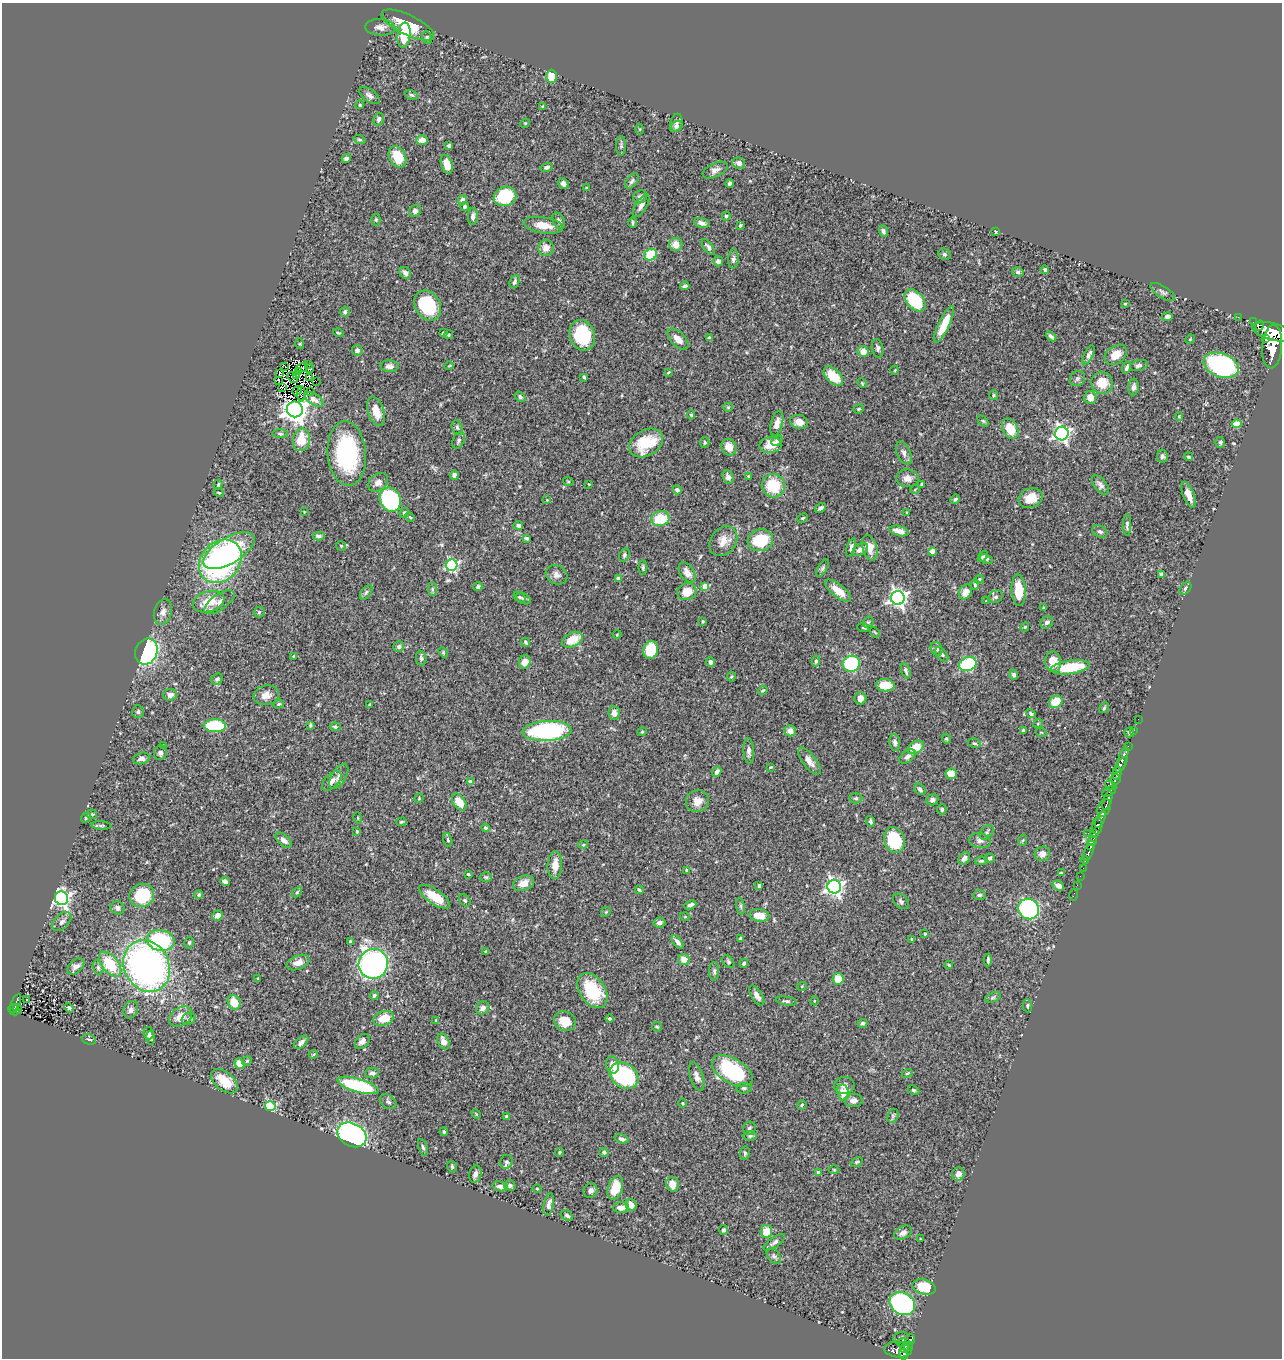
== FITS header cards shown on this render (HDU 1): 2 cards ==
NAXIS1  =                 1280
NAXIS2  =                 1356

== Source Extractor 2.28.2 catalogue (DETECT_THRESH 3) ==
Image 1280 x 1356 px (HDU 1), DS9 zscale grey, 1 PNG px = 1 image px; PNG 1284 x 1360 px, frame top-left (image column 1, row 1356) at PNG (2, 3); each listed source drawn as its Kron ellipse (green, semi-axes under 4 px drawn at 4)
Background 0.462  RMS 0.023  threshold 0.0687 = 3 sigma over >= 5 px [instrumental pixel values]
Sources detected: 478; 5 with non-positive FLUX_AUTO (blend fragments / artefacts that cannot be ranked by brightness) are neither listed nor drawn; the other 473 listed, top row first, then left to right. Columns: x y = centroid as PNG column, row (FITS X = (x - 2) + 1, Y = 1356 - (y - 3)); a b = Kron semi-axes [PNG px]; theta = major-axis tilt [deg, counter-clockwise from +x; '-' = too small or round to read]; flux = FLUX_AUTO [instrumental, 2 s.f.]
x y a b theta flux
408 25 29 10 -26 48
380 27 15 8 -3 8.9
404 35 12 6 82 43
427 38 7 4 -66 2.5
551 76 6 5 - 29
411 95 7 4 -26 2.5
370 96 12 6 -37 6.1
360 105 4 3 - 1.8
543 106 3 2 - 1
379 119 6 5 - 6.2
525 123 5 4 - 1.7
676 123 9 6 76 6.1
676 126 7 5 35 3.7
640 129 5 3 - 1.5
359 140 6 4 -15 2.4
422 140 6 5 - 12
449 146 4 3 - 2.8
621 146 10 5 -90 3.1
397 157 11 8 -63 36
346 158 4 3 - 4.9
739 163 6 5 - 6.9
447 165 9 5 -71 20
547 167 6 4 18 3.3
715 170 13 7 24 7.2
632 181 9 5 52 3.7
730 183 4 3 - 4.5
563 184 6 5 - 5.6
586 188 4 3 - 1.6
505 196 11 9 19 84
640 197 7 6 - 4.7
462 200 5 4 - 7.4
641 206 13 5 58 7.1
465 207 4 4 - 2.8
415 211 6 5 - 6.1
473 216 9 5 89 5.7
726 216 4 4 - 2.5
376 220 6 4 89 2.2
559 221 9 5 -66 5.4
633 223 5 3 - 2.3
702 223 8 4 -17 7.1
543 225 20 8 -8 25
740 225 4 3 - 2
883 231 6 4 -67 3.4
996 232 3 2 - 1.4
676 244 7 6 - 15
708 247 9 4 -54 4.2
546 248 8 7 - 12
944 254 6 5 - 2.8
651 255 6 5 - 46
733 259 9 5 88 5.1
718 261 5 5 - 8.1
1045 270 4 3 - 2.3
1018 272 6 4 -16 2.7
405 273 6 5 - 6.7
515 282 7 4 66 3.6
685 286 4 3 - 4
1163 292 14 6 -33 4.5
915 300 13 8 -47 84
1125 304 3 2 - 1.3
428 305 16 12 -59 110
345 312 5 4 - 2.8
1167 317 5 4 - 4.8
1238 317 2 2 - 5.1
1253 322 2 2 - 7.4
944 324 20 5 64 33
1259 326 5 3 - 240
1273 332 20 8 -14 3100
338 333 5 2 - 1.7
443 333 4 4 - 1.7
449 335 4 4 - 1.9
582 335 16 12 -69 110
1051 336 6 3 -41 3.8
709 338 4 4 - 2.1
678 339 13 7 -45 12
1190 339 5 4 - 2.1
1265 339 4 3 - 170
300 344 5 3 - 1.3
1272 347 21 10 85 3900
878 348 9 5 -80 4.3
357 350 5 5 - 4.7
863 352 5 5 - 13
1089 355 10 4 64 4.9
1116 355 12 8 38 18
308 364 3 2 - 2.7
1139 365 9 5 18 4.3
1221 365 18 12 -21 260
285 366 3 2 - 1.3
389 366 9 6 -3 7.9
449 366 5 3 - 1.2
302 367 6 2 19 1.3
1127 368 6 3 71 3.6
310 369 4 2 - 3.3
895 370 4 3 - 1.2
298 372 3 2 - 0.57
668 372 4 2 - 1.3
280 373 3 2 - 1.8
296 375 3 2 - 0.38
833 376 12 7 -43 35
309 377 4 2 - 1.6
584 377 3 3 - 1.8
292 378 6 2 -56 0.058
1077 379 8 7 - 4.2
279 380 2 2 - 1.8
316 381 2 2 - 0.8
862 383 5 4 - 1.5
1102 383 11 10 - 26
1134 387 8 5 86 5.4
282 388 3 2 - 0.84
297 391 5 3 - 1
311 392 3 2 - 4.8
301 394 8 2 -89 2.5
994 395 5 4 - 1.9
520 397 6 4 -39 3.1
1090 397 6 6 - 14
314 399 11 5 -31 7.8
728 407 5 4 - 1.9
295 409 8 8 - 1600
859 409 5 4 - 1.8
376 411 15 7 -71 21
691 415 4 4 - 2.1
1179 417 4 4 - 1.7
983 421 6 4 -44 1.9
799 422 9 7 -15 12
777 423 12 6 76 13
1236 424 5 4 - 35
457 427 7 5 -71 2.9
1010 429 10 7 -62 32
1062 433 7 6 - 500
280 434 7 4 -5 3
301 440 11 8 79 37
459 440 9 5 67 3.7
777 441 6 4 37 5
705 442 5 5 - 2.2
1220 442 5 5 - 2.8
646 443 18 13 31 57
770 445 11 8 8 20
729 447 8 7 - 17
347 453 32 19 -85 160
904 453 12 7 -66 6.5
1162 456 6 5 - 4.2
1189 457 4 3 - 2.5
454 475 4 4 - 4.7
749 476 4 3 - 2
728 477 7 5 -68 5.7
907 478 11 9 -4 11
568 481 5 3 - 1.6
378 482 11 8 40 8.6
588 484 3 2 - 0.91
922 484 3 3 - 1.7
218 485 5 3 - 1.9
1100 485 11 6 -52 5.9
773 486 12 11 - 53
915 489 5 3 - 1.3
677 490 5 4 - 4.7
219 493 5 3 - 1.4
1189 495 13 5 -68 15
1031 498 12 9 20 20
955 499 5 4 - 2.5
390 500 12 10 -63 160
547 500 4 4 - 1.1
821 508 6 3 35 3.5
304 512 3 3 - 1.1
404 512 5 3 - 2.2
907 512 3 3 - 1.2
410 517 5 4 - 1.8
803 518 6 3 26 1.8
660 519 9 7 14 42
518 525 5 4 - 4.3
1127 525 10 4 -90 3.7
899 531 10 5 -15 12
1100 532 8 6 -24 4.7
319 536 6 3 -1 3.5
527 538 4 3 - 2.4
760 540 13 10 17 65
723 541 16 12 51 18
341 546 5 4 - 1.8
851 547 10 4 71 3.9
870 548 13 7 -74 14
860 549 8 5 34 7.8
229 551 29 13 30 96
932 551 4 4 - 17
624 555 7 5 64 3
983 556 6 4 50 2.1
986 559 7 4 -21 3.1
220 561 24 19 47 390
452 565 6 5 - 240
643 568 7 4 90 2.6
822 568 10 4 61 3.1
687 572 11 7 -56 15
1161 574 4 3 - 2.7
556 575 11 9 -29 7.5
618 578 4 4 - 5.8
979 579 5 4 - 2.1
975 585 5 4 - 3.1
478 587 4 4 - 4.2
705 587 4 4 - 22
1185 588 7 5 52 2.8
432 589 7 4 -90 2.9
1019 590 16 7 -86 35
838 591 15 6 -39 20
366 592 8 4 52 3.2
687 592 10 8 18 26
965 592 8 6 56 14
519 597 6 4 -36 2.6
996 597 7 6 - 4.3
523 598 8 5 -27 3.5
898 598 7 7 - 640
986 601 3 3 - 1.1
209 602 16 10 17 32
219 602 17 8 35 11
1044 608 3 3 - 2.1
163 612 13 8 73 8.7
259 612 5 5 - 2.7
703 621 3 3 - 1.4
868 622 6 5 - 2.2
1047 622 7 5 38 6.1
1025 627 4 4 - 1.8
863 628 6 3 -7 1.7
875 632 6 2 -45 1.2
617 635 4 3 - 1.2
573 640 11 7 26 32
526 642 5 3 - 2.4
399 647 5 5 - 4.8
937 649 7 5 -61 3.7
651 650 9 7 76 56
146 652 13 11 67 210
443 652 5 4 - 1.8
942 654 8 5 -52 3.7
294 656 4 3 - 1.6
421 658 7 5 -80 3.5
816 661 5 4 - 2.9
525 662 7 5 68 11
710 662 5 4 - 5.7
1053 662 10 8 -85 23
851 664 8 8 - 100
968 664 9 7 20 110
1070 667 19 6 8 59
906 671 8 4 -71 3.5
1014 675 5 4 - 3.4
731 677 5 4 - 2.3
217 679 6 5 - 3.3
885 685 9 6 -4 33
763 690 5 4 - 2.3
170 695 7 6 - 7.7
266 695 13 10 11 12
860 698 6 6 - 9.6
1056 702 7 6 - 32
279 704 5 4 - 2.2
370 704 3 2 - 1.2
1104 708 6 3 55 2.1
138 712 6 5 - 3.2
614 713 7 6 - 8.6
1031 714 5 4 - 2.7
1138 719 2 2 - 8.7
1038 723 5 3 - 1.2
310 725 4 3 - 2.1
215 726 11 6 -1 96
335 727 5 4 - 2.4
1023 730 3 3 - 2.9
1134 730 2 2 - 8.2
547 731 24 10 3 190
790 731 6 5 - 11
642 732 4 4 - 1.6
1041 732 5 3 - 1.4
1129 733 5 5 - 3.6
946 739 5 4 - 1.9
895 742 8 5 -81 4.6
974 743 6 4 -14 2.6
163 746 4 3 - 1.4
1128 746 2 2 - 12
916 747 9 6 30 32
749 751 12 5 -87 7.3
160 753 7 6 - 4.9
907 756 9 5 36 6.1
142 758 9 5 12 6.6
1122 760 14 3 70 490
809 761 16 6 -53 11
1120 766 10 4 51 270
771 767 4 3 - 1.3
717 772 5 3 - 4.9
1117 773 7 4 73 460
951 774 6 5 - 18
339 776 14 7 59 7.5
1115 779 5 5 - 160
332 781 12 6 46 9.6
471 782 4 4 - 9.8
1111 785 6 4 -32 65
920 789 6 4 -43 3.6
1109 792 7 3 30 140
419 798 5 4 - 1.6
856 798 6 5 - 2.8
932 800 6 5 - 3.9
697 801 11 11 - 14
1107 801 9 3 73 140
459 802 9 6 -55 24
1104 808 9 6 61 440
942 809 5 4 - 2.5
92 814 5 4 - 1.8
86 818 5 4 - 1.9
358 818 5 3 - 1.4
1100 819 9 3 63 490
870 821 5 4 - 3.4
401 822 5 4 - 2
101 825 10 4 -4 3
1097 826 8 5 85 860
485 828 4 4 - 2.8
357 831 4 3 - 1.5
987 832 8 5 47 3.4
1088 833 2 2 - 7.4
1095 833 4 3 - 190
284 840 10 5 -42 7.6
448 840 7 4 -75 2.4
894 840 13 10 -70 73
1023 840 6 3 70 1.8
980 841 11 7 -10 6.7
1092 841 5 3 - 400
583 845 5 3 - 1.5
1091 846 5 3 - 290
1088 852 9 3 68 170
1042 854 8 7 - 10
989 858 5 4 - 3.1
964 859 7 5 50 6.1
1085 860 4 3 - 78
981 861 6 4 9 2.5
555 865 14 7 86 16
1083 868 2 2 - 5.6
687 870 4 3 - 2.9
1061 873 4 4 - 1.6
468 874 3 3 - 1.7
1080 876 2 2 - 9.5
486 877 6 5 - 2.4
225 881 5 4 - 5.9
523 883 11 7 20 14
1077 885 2 2 - 5.8
759 886 3 3 - 3.7
1058 886 6 4 -28 7.4
834 887 7 6 - 550
639 890 4 2 - 1.8
297 892 6 3 46 1.7
142 895 13 11 25 85
199 895 4 4 - 2.8
979 895 6 4 1 3.5
1073 895 6 2 71 7.9
435 897 18 7 -33 29
62 898 7 6 - 520
465 900 7 5 -49 2.7
901 901 9 6 -44 4.3
690 905 6 4 23 4.5
741 906 8 4 -82 3.1
118 908 7 6 - 5.5
1029 909 11 10 - 240
606 912 5 4 - 1.6
217 915 5 5 - 10
759 915 10 6 -8 21
685 917 5 3 - 1.2
62 922 11 7 46 6.8
659 923 6 5 - 6
925 934 4 3 - 1.6
741 938 4 4 - 3.2
912 939 3 3 - 3.9
161 940 14 10 -11 120
350 941 3 3 - 2.8
677 942 8 4 -51 5.2
189 943 6 4 76 2.5
486 951 3 3 - 2.4
684 960 6 5 - 15
988 960 6 3 89 3.1
728 962 7 5 -50 3
298 963 12 7 22 9.3
744 963 4 4 - 3.1
110 964 14 8 -51 65
373 964 15 14 - 400
949 965 4 2 - 1.6
76 966 10 6 43 7.7
147 966 27 22 -62 610
98 967 7 5 -75 3.2
714 971 9 5 -90 3.9
258 979 4 3 - 1.5
838 979 6 5 - 22
802 986 5 3 - 1.4
592 991 19 12 -55 71
374 995 4 4 - 2.6
757 996 11 5 -58 7.4
993 997 8 4 24 2.8
27 1000 3 2 - 1.8
786 1001 11 4 -10 3.4
814 1001 4 3 - 1.1
234 1002 7 6 - 31
16 1003 10 4 68 80
1027 1006 6 5 - 2.8
69 1008 5 4 - 3.3
483 1008 7 6 - 7.8
17 1009 5 2 - 21
14 1010 6 5 - 60
131 1010 9 7 65 7.8
180 1017 12 9 35 23
384 1018 10 7 17 27
188 1019 7 5 31 3.9
610 1019 4 4 - 2.6
436 1021 3 3 - 1.8
565 1021 11 9 -24 26
863 1023 5 4 - 3.2
657 1027 5 4 - 1.8
148 1033 6 5 - 4.5
150 1038 6 4 -89 3.2
89 1039 7 5 -19 3.7
362 1041 8 6 44 7.1
443 1041 8 5 -66 14
301 1042 8 5 43 5.7
313 1054 5 3 - 1.7
247 1061 5 4 - 1.9
239 1064 5 5 - 20
612 1065 8 6 -77 14
732 1071 23 12 -31 120
372 1073 7 5 4 5.6
907 1073 5 3 - 1.8
624 1076 15 12 -33 210
697 1077 15 6 -72 8
224 1081 15 9 -39 38
358 1085 21 6 -16 130
844 1085 10 8 3 7.8
744 1088 8 5 7 3.1
914 1090 6 4 -26 2.2
843 1093 8 6 -80 19
853 1100 9 6 3 7.3
388 1102 9 6 -35 4.4
683 1103 4 3 - 1.3
802 1105 5 4 - 1.7
270 1106 5 5 - 160
476 1114 6 3 -45 1.5
506 1116 4 3 - 2.4
893 1116 7 5 71 3.1
749 1128 7 6 - 3.4
444 1132 4 3 - 2.2
352 1135 15 11 -28 360
750 1136 6 5 - 3.1
622 1139 7 4 -19 4.3
423 1147 9 4 -71 3.4
559 1152 4 3 - 1.9
604 1152 4 4 - 2.9
745 1153 7 5 78 2.5
506 1162 7 6 - 5.4
857 1162 6 3 24 2.4
452 1167 6 4 -76 2.4
834 1170 5 3 - 1.3
818 1173 4 3 - 8
475 1174 9 6 74 6.8
958 1174 7 6 - 10
672 1184 7 6 - 16
510 1185 6 5 - 3.5
500 1186 8 5 -10 6.8
615 1188 12 7 72 30
537 1189 4 3 - 1.2
590 1191 7 7 - 4.9
549 1204 11 5 78 6.9
631 1205 6 5 - 11
621 1207 8 5 3 12
567 1215 6 5 - 3.9
723 1230 5 4 - 2.7
766 1231 6 6 - 24
903 1233 10 6 30 6.7
920 1239 3 2 - 1.4
774 1242 12 5 35 5.2
774 1256 9 5 -52 4.3
924 1287 12 7 -15 42
902 1304 13 10 -30 440
900 1338 7 5 16 3
910 1340 5 4 - 82
901 1342 5 2 - 43
909 1346 5 3 - 32
905 1348 5 2 - 120
898 1350 14 8 -5 520
904 1354 5 4 - 370
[5 non-positive-flux detections neither listed nor drawn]